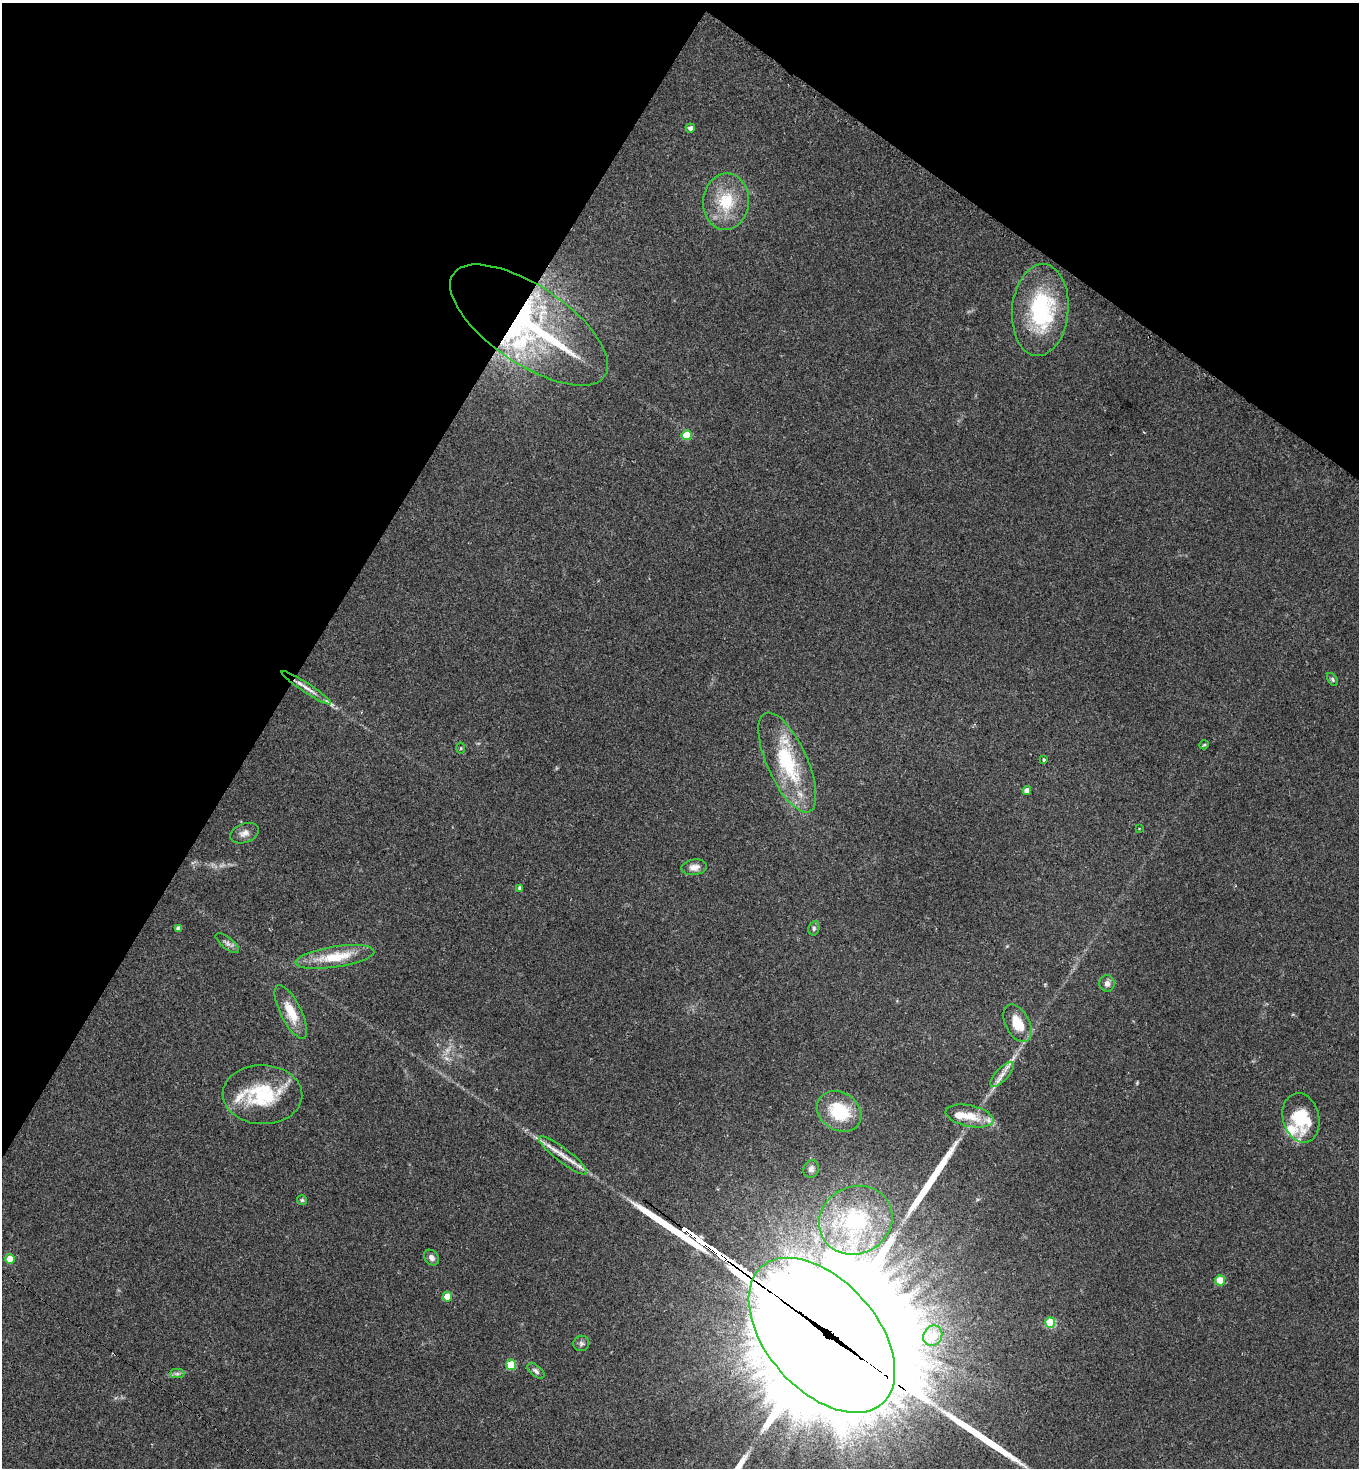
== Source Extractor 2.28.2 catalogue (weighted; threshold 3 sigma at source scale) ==
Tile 2 of 4 x 4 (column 2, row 1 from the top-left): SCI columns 1661-3017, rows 4407-5872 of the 5885 x 5880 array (HDU 1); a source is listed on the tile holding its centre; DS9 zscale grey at full resolution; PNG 1361 x 1470 px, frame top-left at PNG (2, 3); each listed source drawn as its Kron ellipse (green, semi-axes under 4 px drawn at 4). Shown black and unused: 29% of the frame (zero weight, under 2 of 3 exposures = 1% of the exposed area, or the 3 px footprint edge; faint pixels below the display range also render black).
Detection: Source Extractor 2.28.2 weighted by HDU 2 'WHT'; one run over the whole footprint, this tile lists its part. Background 0.0466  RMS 0.0069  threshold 0.0309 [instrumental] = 3 sigma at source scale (4.5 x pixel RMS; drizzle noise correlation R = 1.50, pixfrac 1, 0.05/0.05 arcsec/px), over >= 5 px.
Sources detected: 59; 1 too faint to see at this stretch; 3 inside a brighter object's white glare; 5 long thin detections or spike segments (spike, bleed or trail) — neither listed nor drawn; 7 inside a brighter listed object's ellipse — not listed separately; the other 43 listed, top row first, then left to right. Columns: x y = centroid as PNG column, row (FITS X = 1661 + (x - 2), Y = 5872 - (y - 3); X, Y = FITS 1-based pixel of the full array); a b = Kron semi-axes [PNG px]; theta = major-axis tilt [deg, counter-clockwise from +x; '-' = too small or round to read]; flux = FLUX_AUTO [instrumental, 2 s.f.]
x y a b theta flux
690 128 5 4 - 2.7
726 202 28 23 85 28
1040 310 46 28 85 67
529 325 91 39 -34 210
687 435 5 5 - 18
1332 679 7 4 -56 1.2
306 688 29 5 -33 5.8
1204 745 5 3 - 0.76
461 748 5 3 - 0.68
1044 760 3 3 - 1
787 762 54 20 -66 53
1027 791 4 4 - 3.6
1139 828 2 2 - 0.62
245 833 15 9 21 4.7
694 867 13 8 7 5.1
520 888 4 4 - 2
178 928 4 4 - 2.8
814 928 7 5 77 1.4
227 943 14 5 -39 2.6
335 957 40 10 9 24
1107 983 8 7 - 3.1
291 1012 29 10 -63 16
1017 1023 20 12 -62 16
1002 1074 16 6 46 4.9
262 1095 40 29 -2 45
839 1111 23 19 -33 36
970 1116 24 10 -12 14
1301 1118 25 18 -76 33
563 1155 30 7 -38 9.5
811 1169 9 7 72 2.5
302 1200 5 5 - 1
856 1220 37 33 28 65
431 1257 8 6 -49 2.6
10 1259 5 4 - 12
1220 1280 5 5 - 17
447 1297 5 4 - 12
1050 1323 5 5 - 29
822 1335 91 55 -49 35000
933 1336 10 9 - 13
581 1343 8 7 - 2
511 1365 5 5 - 26
536 1371 10 5 -40 2.3
177 1374 7 4 0 1.7
Overlapping masked pixels (flux is a lower limit): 2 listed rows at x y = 529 325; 822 1335